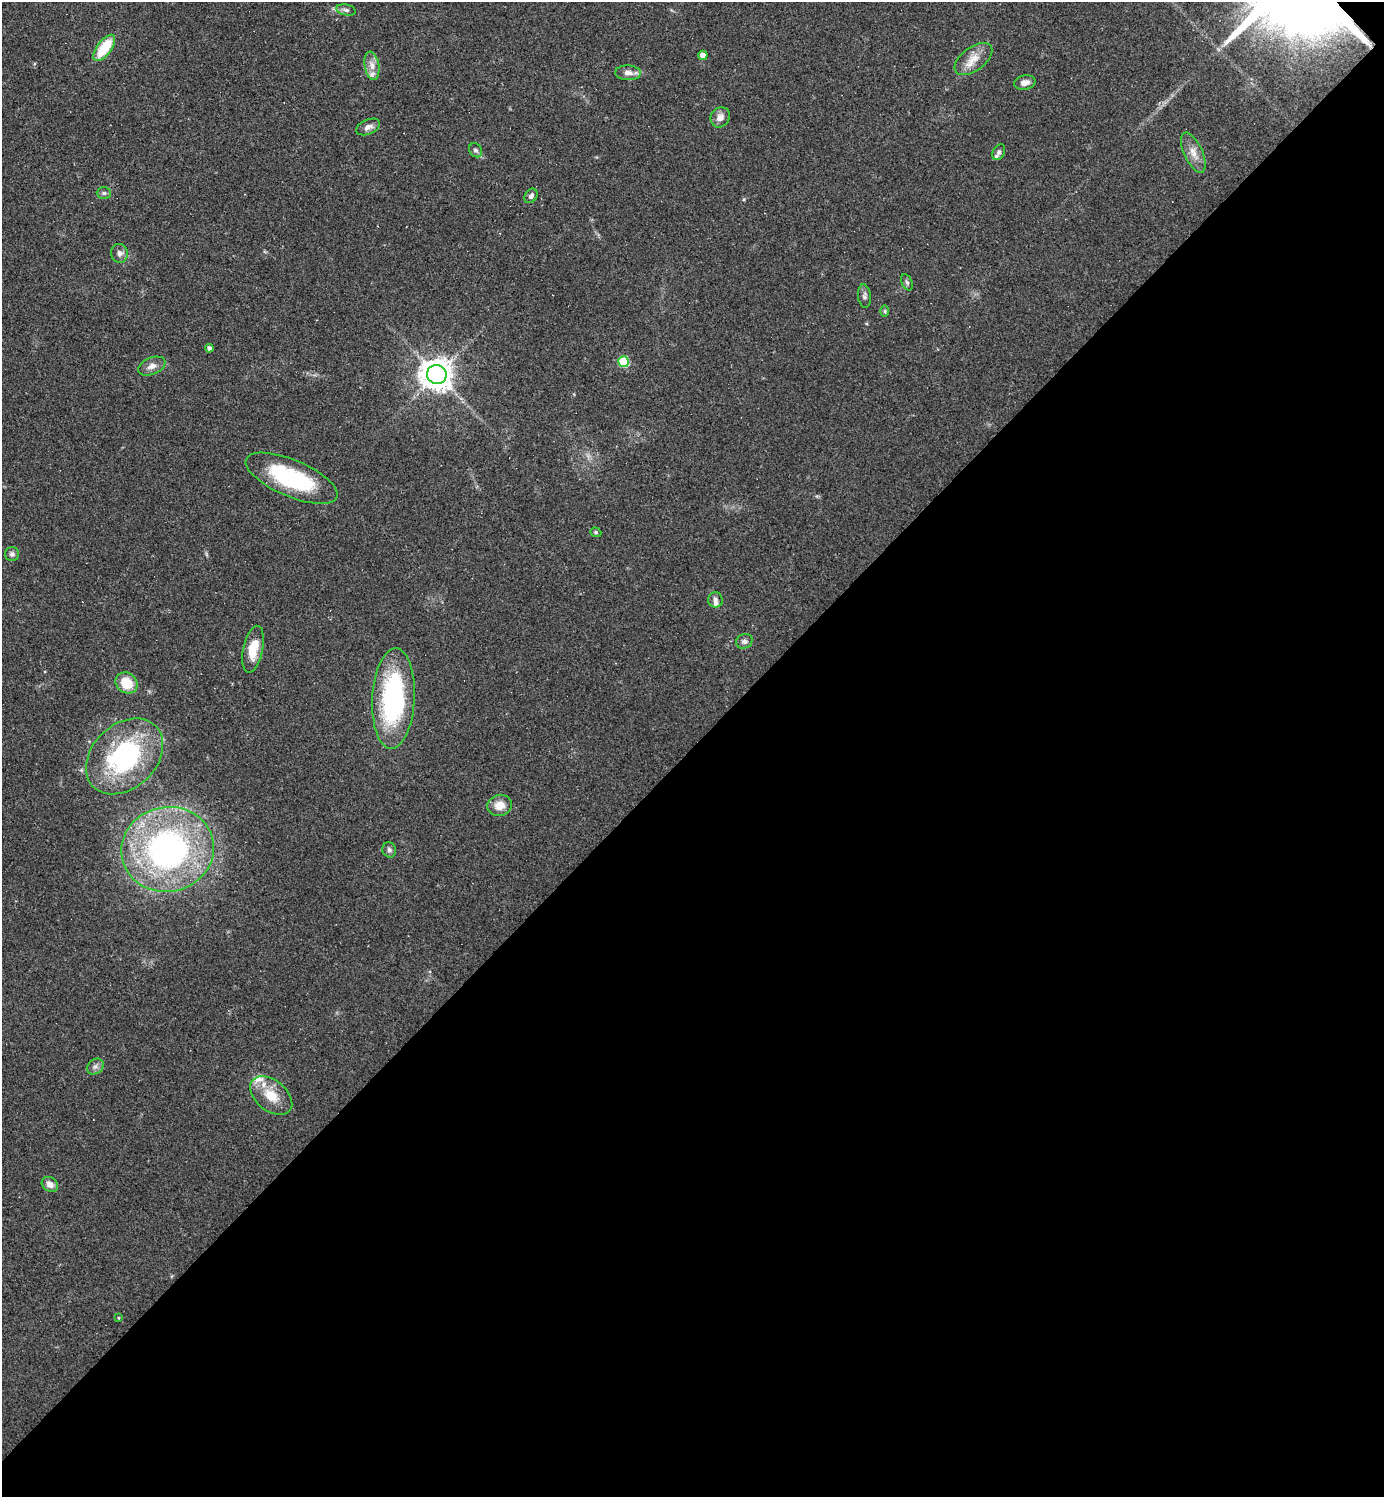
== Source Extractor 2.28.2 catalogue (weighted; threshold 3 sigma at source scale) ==
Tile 12 of 4 x 4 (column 4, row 3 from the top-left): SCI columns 4442-5823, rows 1495-2989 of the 5977 x 5978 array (HDU 1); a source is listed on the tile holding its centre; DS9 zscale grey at full resolution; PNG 1386 x 1499 px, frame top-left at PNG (2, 2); each listed source drawn as its Kron ellipse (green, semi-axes under 4 px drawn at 4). Shown black and unused: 50% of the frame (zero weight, under 2 of 3 exposures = <1% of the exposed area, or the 3 px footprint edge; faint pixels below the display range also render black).
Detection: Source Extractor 2.28.2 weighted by HDU 2 'WHT'; one run over the whole footprint, this tile lists its part. Background 0.0334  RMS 0.0063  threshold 0.0283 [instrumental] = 3 sigma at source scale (4.5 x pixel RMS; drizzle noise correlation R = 1.50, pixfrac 1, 0.05/0.05 arcsec/px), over >= 5 px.
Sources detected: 42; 4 inside a brighter listed object's ellipse — not listed separately; the other 38 listed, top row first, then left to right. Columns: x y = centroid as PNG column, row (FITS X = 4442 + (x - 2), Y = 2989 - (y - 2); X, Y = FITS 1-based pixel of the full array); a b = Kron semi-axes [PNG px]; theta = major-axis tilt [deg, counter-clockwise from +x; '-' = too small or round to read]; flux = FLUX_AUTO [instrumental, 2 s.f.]
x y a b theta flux
346 10 10 5 -11 1.9
104 48 15 7 54 23
703 55 4 4 - 6.8
973 59 22 11 37 9.1
372 66 14 7 -80 4.6
628 73 13 7 -3 4.1
1025 83 11 7 11 3.7
720 117 10 9 - 4.4
368 127 13 7 23 3.1
476 150 7 6 - 1.9
999 152 8 5 62 1.8
1193 153 21 9 -65 6.7
104 193 7 6 - 1.5
531 196 8 6 56 2
119 253 9 8 - 2.8
907 282 8 5 -68 1.4
864 296 12 6 -83 2.2
885 311 6 4 -89 0.83
209 348 4 4 - 2.1
624 362 5 5 - 38
152 366 14 8 22 4.2
437 374 10 9 - 940
292 478 49 18 -23 58
596 532 6 4 -21 0.89
12 554 7 7 - 2
715 600 8 7 - 2.3
744 641 8 7 - 2.2
253 649 24 9 78 13
127 683 11 10 - 14
393 699 50 21 87 97
124 756 44 32 43 84
499 805 12 10 16 7.5
168 849 46 42 12 180
389 850 7 6 - 1.8
95 1066 9 7 37 2.6
271 1096 24 15 -39 15
50 1184 8 7 - 4.5
118 1318 4 3 - 0.67